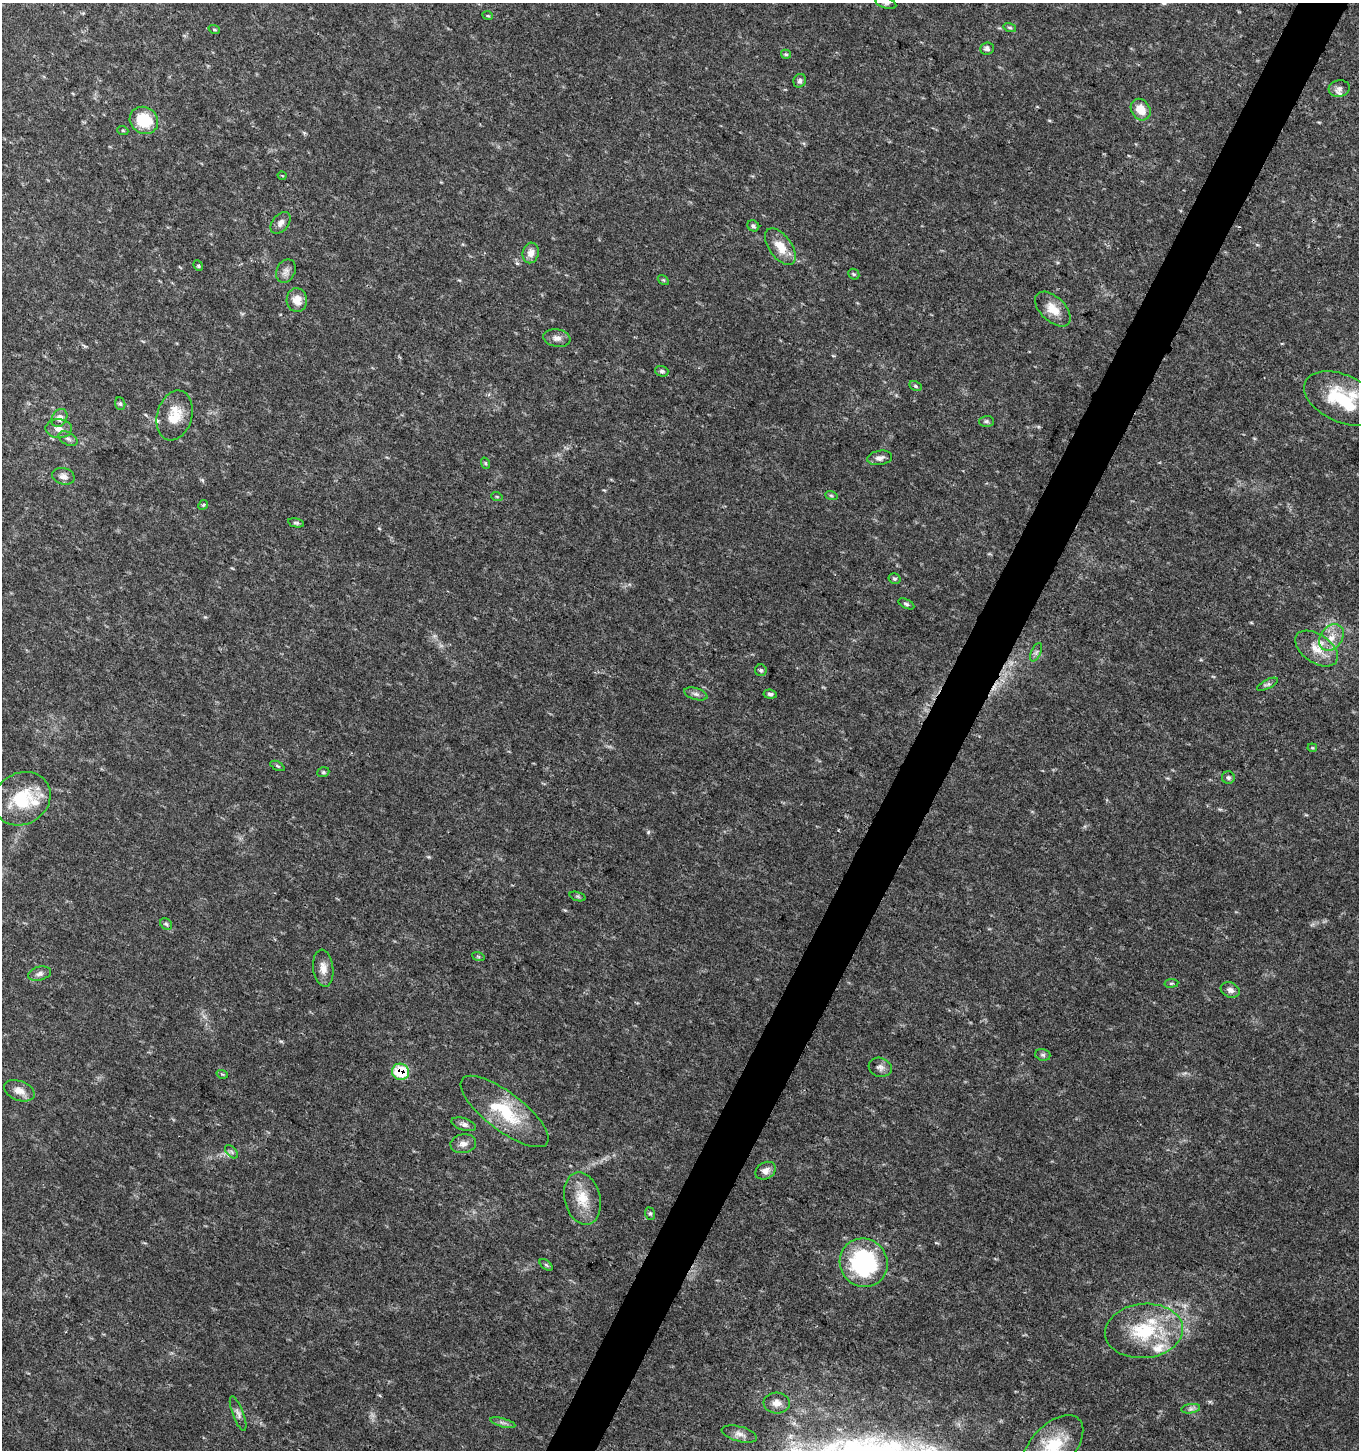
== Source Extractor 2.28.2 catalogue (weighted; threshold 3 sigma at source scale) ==
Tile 10 of 4 x 4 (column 2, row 3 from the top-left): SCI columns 1626-2982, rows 1453-2900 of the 5899 x 5808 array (HDU 1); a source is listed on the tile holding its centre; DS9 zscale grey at full resolution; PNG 1361 x 1452 px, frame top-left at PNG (2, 3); each listed source drawn as its Kron ellipse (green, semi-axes under 4 px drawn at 4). Shown black and unused: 4% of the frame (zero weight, under 3 of 4 exposures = <1% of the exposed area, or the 3 px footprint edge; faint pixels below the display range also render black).
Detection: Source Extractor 2.28.2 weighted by HDU 2 'WHT'; one run over the whole footprint, this tile lists its part. Background 0.0293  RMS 0.0033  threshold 0.015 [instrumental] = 3 sigma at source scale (4.5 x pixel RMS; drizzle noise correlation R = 1.50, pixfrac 1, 0.0396/0.0396 arcsec/px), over >= 5 px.
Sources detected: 85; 1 too faint to see at this stretch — neither listed nor drawn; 3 inside a brighter listed object's ellipse — not listed separately; the other 81 listed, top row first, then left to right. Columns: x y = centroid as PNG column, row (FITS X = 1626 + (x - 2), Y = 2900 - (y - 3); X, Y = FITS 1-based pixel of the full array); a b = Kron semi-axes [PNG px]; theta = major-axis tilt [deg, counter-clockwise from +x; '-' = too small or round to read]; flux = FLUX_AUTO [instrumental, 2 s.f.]
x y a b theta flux
886 3 11 5 -18 0.96
488 16 5 3 - 0.33
1010 28 6 4 -16 0.49
214 29 6 3 -20 0.35
987 49 7 6 - 0.98
786 54 5 4 - 0.41
800 81 7 6 - 1
1339 89 10 8 14 1.6
1141 110 11 9 -56 4.6
144 120 15 13 -32 11
123 131 5 3 - 0.34
282 176 4 3 - 0.37
280 223 12 8 50 1.7
753 226 6 5 - 0.71
780 247 21 11 -54 5.8
531 253 10 8 75 2.3
198 266 6 4 -67 0.52
286 271 12 9 64 1.7
854 274 6 5 - 0.47
663 280 6 4 -33 0.37
297 300 12 10 -83 3.8
1053 309 21 12 -43 5.1
557 338 14 8 -10 1.9
662 371 7 5 -17 0.75
915 386 6 4 -28 0.49
1342 398 41 23 -24 20
120 404 6 5 - 0.56
175 415 25 17 74 7.1
59 418 9 7 58 2.2
986 421 7 5 2 0.7
59 429 13 9 -1 2.5
68 439 10 6 -29 1.2
880 458 12 7 10 1.6
485 463 6 3 -71 0.43
63 476 11 8 -14 1.8
831 495 6 4 -20 0.4
497 497 6 3 -19 0.34
203 505 5 4 - 0.49
296 523 8 4 -12 0.6
894 579 6 5 - 0.6
906 604 8 4 -25 0.65
1331 638 14 11 53 4.3
1317 649 24 14 -34 6.4
1036 652 10 5 67 0.99
761 670 6 5 - 0.62
1267 684 11 4 26 0.82
696 694 12 6 -16 1.1
770 694 7 4 -7 0.73
1312 748 5 4 - 0.37
277 766 8 3 -28 0.44
323 772 6 4 20 0.46
1228 778 6 6 - 0.77
22 799 30 25 30 16
578 896 8 3 -19 0.51
166 924 6 5 - 0.6
478 956 6 4 -20 0.43
323 968 18 10 -84 3
39 974 11 7 15 1.2
1171 983 7 3 8 0.41
1230 990 10 7 -24 1.5
1043 1055 8 5 -15 0.69
880 1067 11 9 -17 1.6
400 1072 8 8 - 13
222 1074 6 3 -18 0.34
19 1091 16 9 -21 2.9
505 1111 53 19 -37 18
464 1124 12 6 -17 1.3
463 1144 13 9 9 2
231 1152 8 4 -45 0.7
765 1171 11 8 30 2
582 1199 27 18 -76 8.3
650 1214 6 5 - 0.57
864 1263 25 23 -53 42
546 1265 8 4 -37 0.5
1144 1331 39 27 5 22
777 1403 13 10 -4 2.5
1191 1409 9 4 8 0.95
238 1414 18 5 -69 1.4
503 1423 13 3 -15 0.86
739 1434 18 7 -15 2
1053 1446 38 21 46 15
Overlapping masked pixels (flux is a lower limit): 1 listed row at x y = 400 1072
Isophote crosses this tile's border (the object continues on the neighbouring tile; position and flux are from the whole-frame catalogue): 2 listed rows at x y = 886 3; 1053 1446
Unlisted compact peaks at least as high as the median listed source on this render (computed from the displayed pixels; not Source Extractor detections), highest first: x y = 648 832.